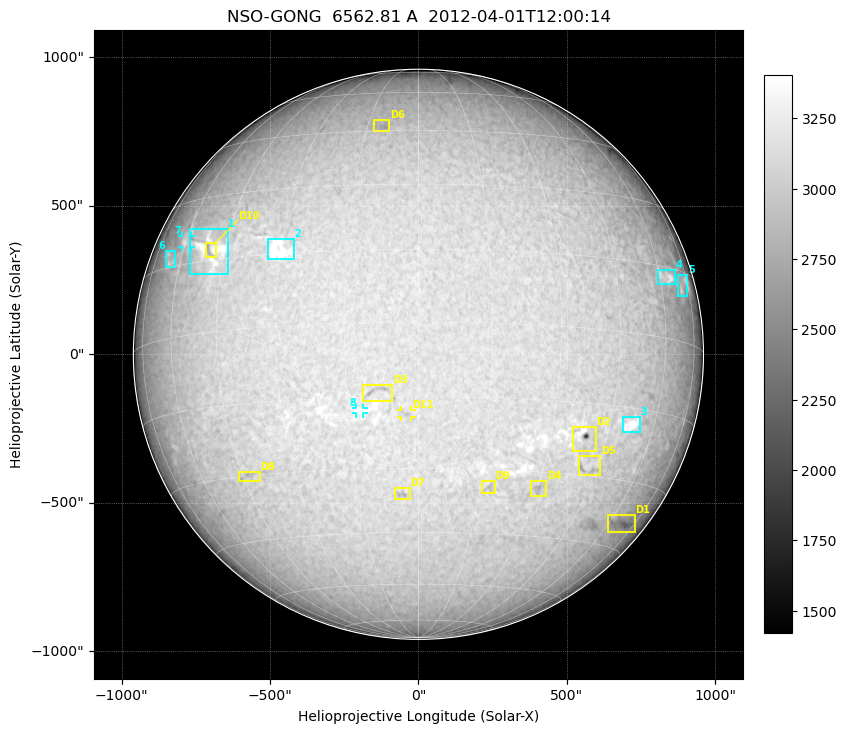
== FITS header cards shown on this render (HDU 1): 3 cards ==
TELESCOP= 'NSO-GONG'           / NSO/GONG Network
WAVELNTH=             6562.808 / [A] exact wavelength of obs
DATE-OBS= '2012-04-01T12:00:14' / Observation start date and time (UTC)

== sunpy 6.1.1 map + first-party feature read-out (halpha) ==
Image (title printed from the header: NSO-GONG  6562.81 A  2012-04-01T12:00:14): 2048 x 2048 px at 1.07 arcsec/px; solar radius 960 arcsec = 900 px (full disc in frame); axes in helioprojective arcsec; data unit not stated in the header (colour bar unlabelled)
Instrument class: HALPHA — H-alpha (6563 A) chromospheric image
Bright regions (plage): reference = the median radial profile (limb darkening/brightening removed); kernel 17 px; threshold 5 sigma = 214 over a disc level ~3042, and >= 1.075x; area >= 63 px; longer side >= 22 px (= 23 arcsec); searched inside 0.97 R_sun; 8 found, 8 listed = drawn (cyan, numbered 1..; 2 of them under ~29 arcsec drawn as corner ticks so the feature stays visible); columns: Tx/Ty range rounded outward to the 5 arcsec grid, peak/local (2 s.f.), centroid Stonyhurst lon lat
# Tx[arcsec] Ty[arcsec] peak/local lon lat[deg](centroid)
1 -770..-640 265..420 1.2 -49 +17
2 -505..-420 320..390 1.3 -30 +16
3 685..750 -265..-210 1.2 +52 -18
4 805..865 235..285 1.2 +63 +13
5 870..905 195..270 1.2 +71 +12
6 -855..-820 290..350 1.1 -66 +17
7 -800..-765 360..400 1.1 -60 +20
8 -210..-185 -200..-180 1.1 -12 -18
Dark features (filaments and sunspots): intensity divided by the median radial (limb-darkening) profile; local-median window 148 px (8% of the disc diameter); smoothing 5 px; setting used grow <= 0.95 with closing radius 7 px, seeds <= 0.88 or >= 162 px of the 54-px (= 58 arcsec) line detector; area >= 63 px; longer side >= 22 px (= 23 arcsec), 11 px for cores <= 0.7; searched inside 0.97 R_sun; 11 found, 11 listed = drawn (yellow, D1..; 1 of them under ~29 arcsec drawn as corner ticks so the feature stays visible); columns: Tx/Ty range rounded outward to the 5 arcsec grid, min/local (2 s.f., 1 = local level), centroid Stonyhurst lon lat
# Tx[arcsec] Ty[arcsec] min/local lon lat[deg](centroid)
D1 635..730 -600..-540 0.84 +67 -39
D2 520..600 -330..-240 0.58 +39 -22
D3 -190..-85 -160..-100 0.85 -9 -14
D4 375..430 -480..-425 0.87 +30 -34
D5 535..615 -410..-340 0.86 +42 -28
D6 -155..-95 750..790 0.9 -11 +47
D7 -80..-30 -490..-450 0.87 -4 -36
D8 -605..-530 -430..-395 0.89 -43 -30
D9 210..260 -470..-425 0.9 +17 -34
D10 -720..-680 325..375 0.89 -50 +17
D11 -60..-25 -215..-185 0.9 -3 -18
Off-limb: outside the limb everything is below the colour-scale floor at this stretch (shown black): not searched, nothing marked